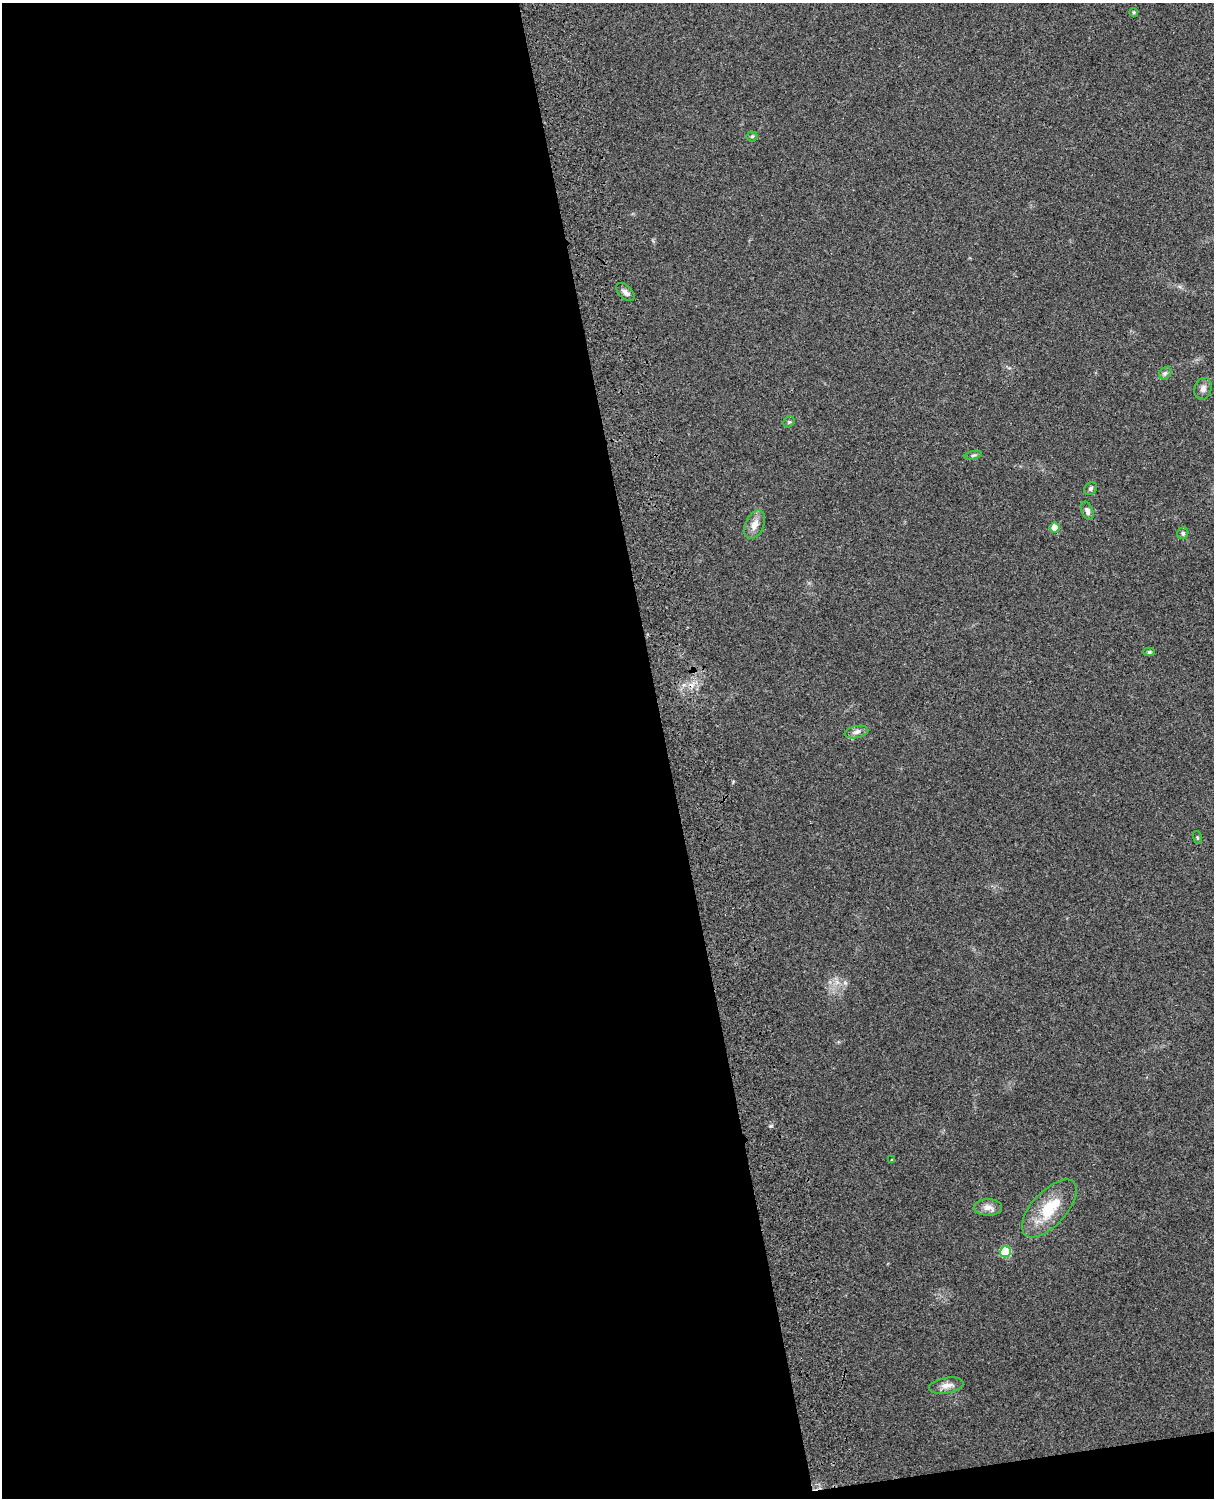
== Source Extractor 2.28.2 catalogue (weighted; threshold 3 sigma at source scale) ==
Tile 9 of 4 x 3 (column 1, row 3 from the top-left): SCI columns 119-1330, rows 165-1660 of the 5088 x 4928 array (HDU 1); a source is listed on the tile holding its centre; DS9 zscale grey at full resolution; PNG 1216 x 1500 px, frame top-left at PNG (2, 3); each listed source drawn as its Kron ellipse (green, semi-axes under 4 px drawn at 4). Shown black and unused: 56% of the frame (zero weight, under 3 of 4 exposures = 6% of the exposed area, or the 3 px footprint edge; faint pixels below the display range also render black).
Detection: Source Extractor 2.28.2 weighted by HDU 2 'WHT'; one run over the whole footprint, this tile lists its part. Background 0.279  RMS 0.0091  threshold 0.0411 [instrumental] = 3 sigma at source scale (4.5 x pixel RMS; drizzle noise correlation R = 1.50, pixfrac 1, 0.05/0.05 arcsec/px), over >= 5 px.
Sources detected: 20; all 20 listed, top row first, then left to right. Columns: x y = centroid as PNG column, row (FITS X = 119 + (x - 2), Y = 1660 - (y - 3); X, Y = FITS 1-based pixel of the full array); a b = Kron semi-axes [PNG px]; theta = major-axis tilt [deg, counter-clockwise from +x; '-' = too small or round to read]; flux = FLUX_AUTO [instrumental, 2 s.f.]
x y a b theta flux
1134 12 4 4 - 1.3
752 136 5 5 - 1.3
625 292 11 6 -44 3.6
1165 373 7 5 44 2.1
1203 389 11 8 75 4.5
789 422 6 5 - 1.6
973 455 9 3 13 1.6
1091 488 7 5 47 2
1087 511 9 5 -66 3.1
755 525 15 9 67 7.9
1055 528 5 5 - 14
1183 533 6 5 - 1.9
1149 652 5 4 - 1.7
856 732 12 6 11 3.9
1197 837 7 3 -71 1
892 1160 3 3 - 0.85
988 1207 14 8 0 6.1
1049 1208 36 17 47 35
1005 1252 5 5 - 45
946 1386 17 7 9 6.8
Unlisted compact peaks at least as high as the median listed source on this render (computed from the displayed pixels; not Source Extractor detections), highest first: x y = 771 1126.